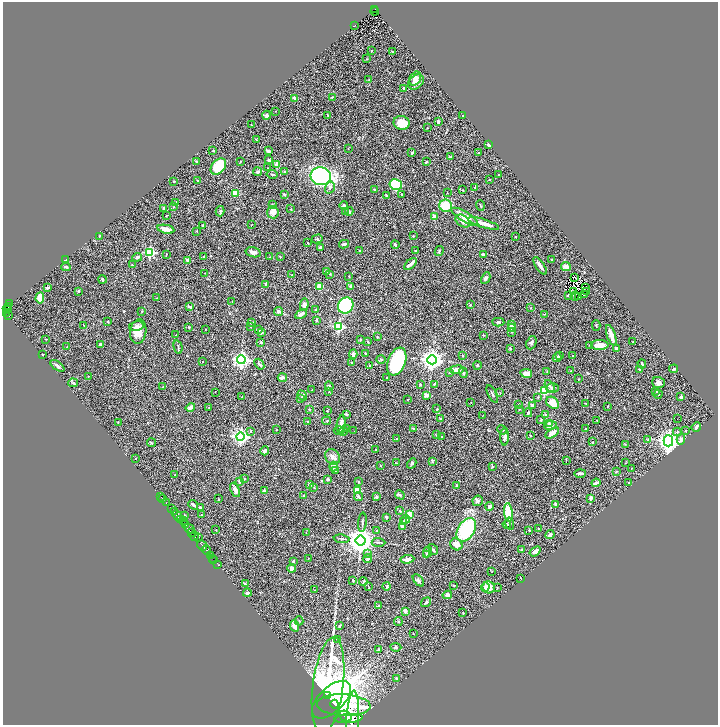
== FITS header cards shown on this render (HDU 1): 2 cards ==
NAXIS1  =                 1431
NAXIS2  =                 1446

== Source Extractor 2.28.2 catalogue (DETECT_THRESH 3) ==
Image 1431 x 1446 px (HDU 1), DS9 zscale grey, zoomed out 1/2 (1 PNG px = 2 x 2 image px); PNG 720 x 727 px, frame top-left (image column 2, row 1446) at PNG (3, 2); each listed source drawn as its Kron ellipse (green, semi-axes under 4 px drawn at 4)
Background 0.623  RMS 0.026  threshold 0.0768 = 3 sigma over >= 5 px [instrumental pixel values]
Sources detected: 451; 45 cannot appear on this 1/2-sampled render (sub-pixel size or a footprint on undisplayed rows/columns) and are neither listed nor drawn; the other 406 listed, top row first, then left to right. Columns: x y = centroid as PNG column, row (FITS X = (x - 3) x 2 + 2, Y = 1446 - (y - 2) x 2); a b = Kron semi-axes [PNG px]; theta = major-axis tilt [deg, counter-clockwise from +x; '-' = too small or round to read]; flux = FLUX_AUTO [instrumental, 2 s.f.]
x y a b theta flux
375 9 4 2 - 54
375 11 4 1 - 11
354 26 2 1 - 2.5
371 51 2 2 - 3.5
392 51 2 2 - 1.8
367 59 3 2 - 2.6
369 79 3 3 - 2.8
415 79 7 5 57 27
416 82 9 6 41 31
404 88 2 2 - 8
332 97 2 2 - 2.7
295 98 3 2 - 23
275 111 2 1 - 1
267 115 4 3 - 7
328 115 3 3 - 4.4
463 115 3 2 - 3.1
438 122 4 3 - 7.2
402 123 8 7 - 81
251 125 2 1 - 2
427 128 2 2 - 1.5
256 140 3 2 - 1.9
489 145 3 2 - 21
348 148 3 2 - 1.7
213 151 2 2 - 4.4
268 151 3 2 - 7.2
412 153 3 2 - 5.6
479 153 3 2 - 4
450 157 3 2 - 3.7
269 160 4 3 - 8.9
196 162 2 2 - 7.5
240 162 3 2 - 1.9
426 162 3 2 - 4.2
277 164 4 3 - 47
218 166 9 6 48 140
268 168 2 2 - 1.9
258 172 4 3 - 13
285 172 2 2 - 11
272 174 5 3 - 6.2
498 174 2 2 - 2
321 176 10 9 - 820
489 180 2 2 - 2.1
174 181 2 2 - 4
197 181 2 2 - 2.6
396 184 6 5 - 230
330 187 6 4 73 13
475 187 2 2 - 10
374 190 3 2 - 3.7
463 190 3 2 - 2.6
235 193 4 4 - 56
447 193 3 2 - 2
284 195 3 3 - 7.6
386 195 3 2 - 6.4
401 195 2 2 - 2.2
176 202 3 2 - 3.9
272 204 3 3 - 2.7
480 205 5 2 - 4.4
344 206 4 4 - 8.9
446 206 6 6 - 130
174 207 3 2 - 2.7
164 208 4 3 - 9.4
291 209 4 2 - 2.6
220 211 5 4 - 7
349 211 4 3 - 6.2
273 212 6 5 - 44
345 212 3 3 - 3.2
166 216 3 2 - 2.8
435 216 4 4 - 18
465 217 15 5 -32 68
463 221 8 5 -34 21
484 223 16 3 -17 45
203 225 3 2 - 7.4
251 225 2 1 - 1.5
166 229 8 3 -11 45
197 231 3 2 - 2.1
99 236 3 2 - 2.5
413 236 3 2 - 3.8
515 237 2 2 - 2.1
317 239 5 3 - 4.9
308 243 3 2 - 2.3
344 244 5 2 - 8.4
395 245 4 3 - 5.5
320 247 3 2 - 15
360 251 4 3 - 4.2
415 251 2 2 - 2.9
439 251 5 2 - 4.8
150 252 3 3 - 470
253 252 8 4 -15 20
166 254 2 2 - 2.4
483 255 3 3 - 16
204 256 3 2 - 5.7
137 257 5 4 - 10
270 257 3 2 - 2.3
280 257 3 2 - 4.8
65 260 3 2 - 19
187 260 2 2 - 20
551 260 2 2 - 3.7
410 264 7 3 40 18
132 265 3 2 - 1.8
540 266 10 2 -55 20
66 267 4 3 - 6.9
566 267 5 3 - 36
327 271 3 3 - 6.1
205 273 2 1 - 1.4
330 274 3 2 - 2.7
292 275 2 2 - 2.7
349 276 2 1 - 1.5
575 277 3 1 - 1.9
486 278 6 4 62 12
102 279 4 2 - 6.6
265 284 4 3 - 5
351 286 4 3 - 11
319 287 4 3 - 71
586 287 2 1 - 1.5
47 288 3 2 - 7.8
78 291 2 2 - 9.2
573 291 2 1 - 1.9
586 292 2 1 - 0.98
585 294 2 1 - 2.6
568 295 3 2 - 4.6
575 296 4 1 - 0.95
579 297 2 1 - 1.6
40 298 5 4 - 66
156 298 2 2 - 1.6
232 301 2 1 - 1.2
10 304 2 1 - 10
304 305 6 4 88 22
346 305 8 7 - 710
470 305 3 2 - 2.9
9 307 3 2 - 67
189 307 4 2 - 6.7
531 308 2 2 - 2
7 309 4 3 - 72
316 309 3 2 - 3
142 311 2 2 - 2.3
278 311 4 3 - 9.6
7 313 3 2 - 38
301 314 6 3 32 20
545 314 2 2 - 2.1
9 316 2 2 - 74
316 320 3 3 - 6.2
108 321 3 2 - 2.6
252 322 4 2 - 2.9
498 322 6 4 -3 7.4
84 325 3 2 - 2.6
512 325 2 2 - 47
136 326 7 4 11 14
339 326 3 3 - 440
596 326 5 3 - 5.2
189 327 3 3 - 3.7
250 327 2 2 - 1.8
512 328 4 3 - 5.9
258 329 3 3 - 13
205 330 2 1 - 2.1
138 332 12 8 82 55
511 332 3 2 - 3.2
261 333 4 3 - 7.2
176 335 2 2 - 2.3
483 335 3 2 - 2.6
611 335 11 3 -72 57
377 337 2 2 - 5.9
45 339 3 2 - 1.8
361 340 3 3 - 3.1
261 342 3 2 - 8
368 342 3 2 - 4.7
633 342 2 2 - 2.7
531 343 7 5 67 11
100 344 3 3 - 8.8
590 345 3 2 - 3.6
600 345 9 5 0 49
67 347 3 2 - 2.4
178 347 7 3 -75 6.2
510 348 3 2 - 5.4
616 348 4 3 - 5.6
365 353 3 2 - 3.7
353 354 4 3 - 19
42 355 2 2 - 5.3
463 356 2 2 - 4.3
559 356 4 3 - 5.2
573 356 2 1 - 1.5
557 357 5 4 - 11
381 359 5 3 - 5.1
241 360 4 4 - 1500
432 360 5 4 - 3500
202 361 2 2 - 1.4
397 361 14 8 69 450
352 362 3 2 - 3.6
259 364 6 3 -51 8.1
642 364 5 2 - 5.3
369 365 3 2 - 2.8
477 365 4 3 - 4.9
57 366 8 3 -35 12
639 369 2 2 - 5.9
674 369 4 3 - 6.4
457 370 7 3 7 56
547 371 2 2 - 3
571 371 3 2 - 1.8
449 372 3 3 - 4.6
463 373 5 3 - 9.2
526 373 6 4 -9 37
88 376 2 1 - 3
282 377 5 3 - 27
387 378 3 2 - 6
578 379 3 2 - 3.5
658 382 6 5 - 17
73 383 5 4 - 5.9
434 384 3 2 - 3
420 385 3 2 - 3.3
163 386 2 2 - 1.5
329 386 5 3 - 9.2
550 386 6 4 -60 11
552 388 6 5 - 17
312 390 3 2 - 1.9
544 391 3 3 - 290
215 392 2 1 - 1.3
329 392 2 2 - 1.4
500 392 3 2 - 1.9
656 392 2 2 - 12
492 394 9 2 -63 6.6
658 394 4 3 - 5.2
302 395 5 4 - 12
426 395 2 2 - 61
242 396 3 1 - 1.4
538 397 3 3 - 4
681 397 2 2 - 27
300 398 3 2 - 3.3
408 399 3 2 - 1.9
471 402 2 1 - 2.1
553 403 7 5 -39 61
586 403 2 1 - 1.6
519 404 2 2 - 3
532 405 4 2 - 6.9
607 406 2 2 - 1.6
190 407 5 3 - 32
209 407 2 1 - 1.7
309 409 3 3 - 4
437 409 2 2 - 2.9
519 409 3 2 - 3.8
327 411 2 2 - 4.6
528 413 4 3 - 6.6
346 414 3 2 - 9.5
546 415 2 2 - 32
482 416 4 1 - 2
441 418 3 3 - 4.7
678 419 2 1 - 23
541 420 3 2 - 4.1
597 420 3 2 - 2.5
307 421 2 2 - 2.8
327 421 4 2 - 3
118 422 2 1 - 2.4
549 423 4 2 - 7.7
341 424 9 4 78 31
550 425 6 4 9 25
696 427 5 2 - 14
346 429 3 3 - 3.7
413 429 3 2 - 6.4
585 429 2 1 - 2.9
276 430 2 2 - 2.1
502 430 5 3 - 6.4
685 430 2 2 - 2.1
251 431 3 2 - 3.7
339 431 5 4 - 8.9
343 431 5 3 - 8.7
354 431 2 1 - 1.4
677 432 4 4 - 6.4
552 433 7 3 34 36
437 435 3 2 - 2.1
240 436 4 4 - 1300
531 436 2 2 - 2.5
442 437 2 2 - 5.1
505 437 9 4 89 18
397 439 2 2 - 2.1
681 439 5 3 - 12
648 440 3 3 - 3.6
668 441 5 5 - 3600
593 442 3 2 - 4.2
152 443 4 3 - 3.7
625 444 4 2 - 2.3
376 450 2 2 - 1.6
265 451 4 3 - 13
332 457 8 6 -49 21
135 458 2 1 - 1.4
566 460 3 2 - 2.2
433 462 4 3 - 4.7
396 463 2 1 - 1.9
412 463 5 3 - 9.9
626 463 3 2 - 2
334 466 5 3 - 14
380 466 3 2 - 3
492 466 2 2 - 6.6
632 468 2 2 - 1.6
335 471 2 2 - 3
616 472 3 2 - 3
580 473 6 3 2 18
175 475 2 2 - 6.1
244 478 3 2 - 2.7
328 479 3 3 - 9
239 481 3 2 - 7.5
358 482 3 2 - 3.3
629 482 3 2 - 2.8
596 483 4 2 - 15
310 484 4 4 - 10
456 486 4 3 - 7.6
314 487 4 2 - 4.3
235 490 7 3 -67 23
357 490 3 3 - 150
264 491 2 2 - 26
304 495 4 2 - 4
400 495 5 3 - 8.4
359 496 4 4 - 6.5
161 497 2 1 - 12
376 497 3 2 - 11
162 498 2 1 - 1.2
591 498 3 3 - 15
219 499 3 2 - 2.2
478 501 5 5 - 14
166 503 2 1 - 10
555 504 3 3 - 6.3
193 505 5 3 - 11
489 506 4 3 - 13
171 508 3 1 - 43
200 508 3 3 - 12
400 511 3 3 - 5.6
174 512 3 2 - 120
508 512 9 4 -84 160
410 514 4 3 - 58
184 515 3 3 - 2.6
201 515 2 2 - 2.3
177 516 6 2 -48 440
386 517 3 2 - 7
181 519 3 1 - 96
406 519 4 3 - 13
183 521 3 2 - 16
362 522 10 2 85 7.1
404 522 4 3 - 6.5
507 524 4 4 - 8
510 524 6 4 -76 7.7
185 525 3 2 - 550
402 526 3 3 - 28
539 528 2 2 - 4.7
190 529 6 4 -42 320
216 530 2 1 - 3
466 530 13 8 59 370
529 530 3 2 - 4.3
377 531 3 3 - 6.6
191 533 3 1 - 110
306 533 3 2 - 2.7
550 535 4 3 - 18
194 536 5 3 - 120
199 537 2 1 - 12
342 539 8 3 -6 8.5
361 540 5 5 - 6300
378 542 7 2 -2 6.5
456 544 6 5 - 36
202 545 6 2 -48 490
433 549 6 3 -51 6.3
207 550 5 2 - 530
522 550 3 3 - 8
535 551 6 4 37 17
427 552 5 3 - 15
367 553 4 4 - 7.1
427 554 3 3 - 8.3
211 556 2 2 - 21
212 558 2 1 - 17
308 558 2 2 - 1.7
368 558 4 4 - 11
407 559 7 3 6 21
213 560 2 1 - 3
293 561 3 3 - 5.6
218 565 2 1 - 11
292 568 4 4 - 13
492 571 2 2 - 1.8
521 578 3 1 - 2.2
353 580 3 2 - 5.6
418 580 7 4 -50 11
363 581 4 3 - 4.2
245 584 4 3 - 6.4
454 585 3 2 - 3.9
368 586 3 2 - 1.8
387 586 4 3 - 7.9
485 587 5 4 - 15
489 587 6 6 - 49
497 588 3 2 - 2.1
315 590 2 1 - 1.8
247 593 4 3 - 7.5
447 595 5 4 - 15
426 602 5 4 - 8.6
378 606 3 2 - 2.6
405 611 4 3 - 18
463 613 2 2 - 3.3
299 621 4 3 - 5.1
398 621 4 3 - 4.9
294 626 6 3 -67 27
339 626 4 3 - 5.2
413 634 2 2 - 2.3
338 640 2 2 - 2.9
396 647 5 4 - 6.3
378 650 2 2 - 11
396 678 4 2 - 3.1
328 686 49 15 83 850
327 695 4 3 - 360
331 700 24 12 43 1900
334 704 4 2 - 340
344 705 27 11 -3 590
345 716 7 5 -24 990
349 718 14 4 5 1300
352 721 31 6 87 1000
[45 sub-pixel or undisplayed-footprint detections neither listed nor drawn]